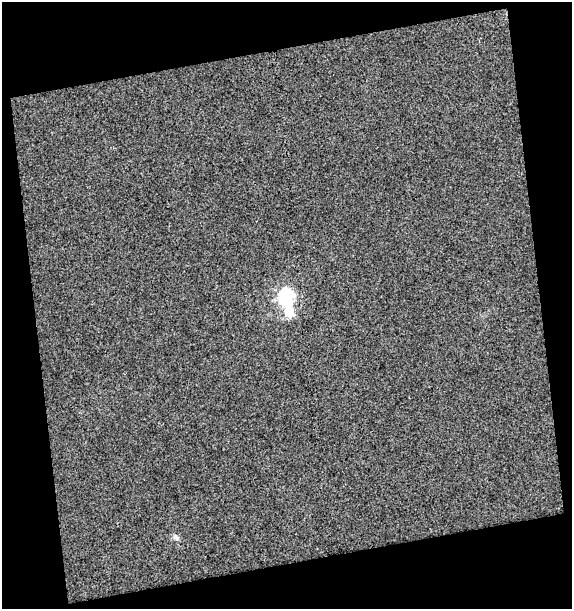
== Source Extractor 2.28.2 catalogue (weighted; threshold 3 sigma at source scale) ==
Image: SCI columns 7-576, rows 1-607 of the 584 x 607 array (HDU 1 of 3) = the unmasked area's bounding box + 8 px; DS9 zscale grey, full resolution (1 PNG px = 1 image px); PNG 574 x 611 px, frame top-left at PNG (2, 2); no overlay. Shown black and unused: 26% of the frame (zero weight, under 3 of 4 exposures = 2% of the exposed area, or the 3 px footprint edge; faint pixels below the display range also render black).
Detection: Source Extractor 2.28.2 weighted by HDU 2 'WHT'. Background 0.0225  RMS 0.017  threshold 0.0755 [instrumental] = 3 sigma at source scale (4.5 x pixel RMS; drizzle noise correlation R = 1.50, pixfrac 1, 0.0396/0.0396 arcsec/px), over >= 5 px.
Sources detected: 3; all 3 listed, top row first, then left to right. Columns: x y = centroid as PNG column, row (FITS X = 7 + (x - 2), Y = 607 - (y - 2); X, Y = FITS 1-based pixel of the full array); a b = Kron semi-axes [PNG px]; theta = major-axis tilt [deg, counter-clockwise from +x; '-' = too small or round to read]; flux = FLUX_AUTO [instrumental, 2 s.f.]
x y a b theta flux
286 297 8 7 - 280
289 312 7 6 - 55
176 537 10 5 -34 4.4